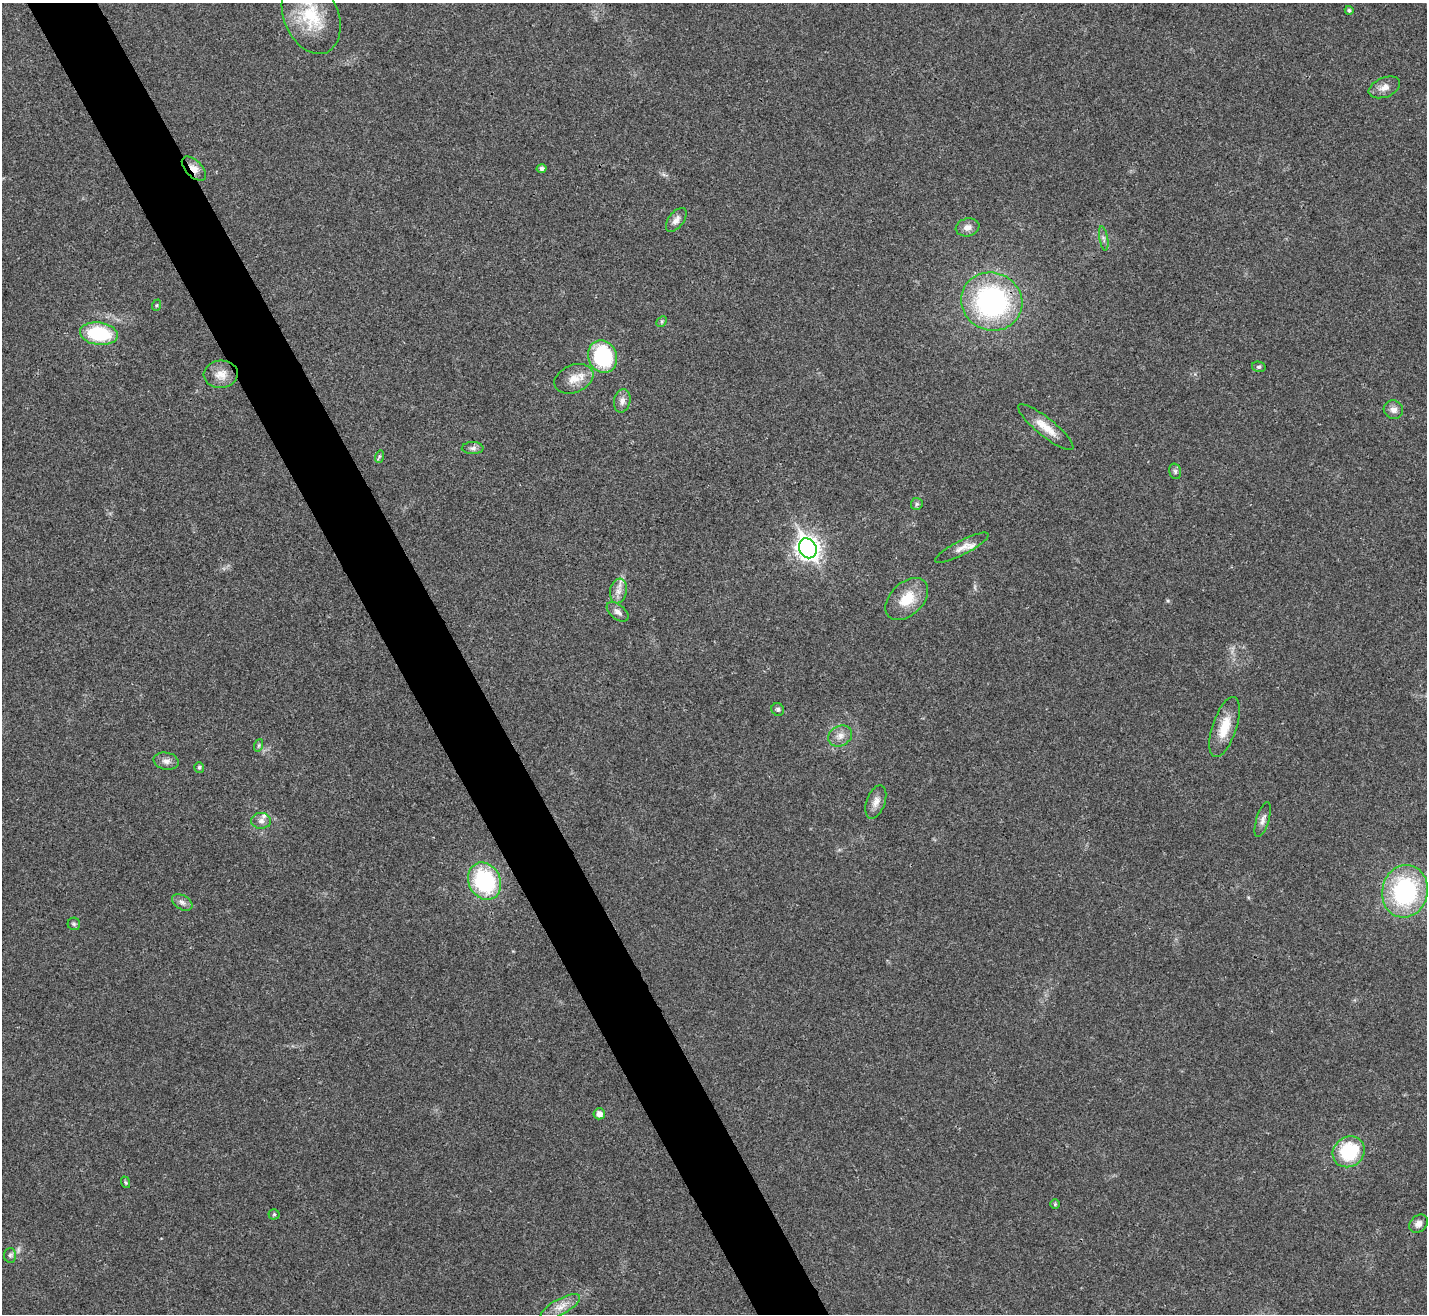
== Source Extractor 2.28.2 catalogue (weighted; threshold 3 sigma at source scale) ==
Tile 11 of 4 x 4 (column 3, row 3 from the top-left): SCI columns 2852-4276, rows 1469-2780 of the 5705 x 5696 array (HDU 1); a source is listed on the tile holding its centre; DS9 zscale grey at full resolution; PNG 1429 x 1316 px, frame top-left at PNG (2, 3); each listed source drawn as its Kron ellipse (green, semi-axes under 4 px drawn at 4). Shown black and unused: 5% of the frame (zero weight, under 3 of 4 exposures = <1% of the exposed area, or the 3 px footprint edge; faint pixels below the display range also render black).
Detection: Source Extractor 2.28.2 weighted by HDU 2 'WHT'; one run over the whole footprint, this tile lists its part. Background 0.0219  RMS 0.0042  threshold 0.0191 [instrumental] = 3 sigma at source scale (4.5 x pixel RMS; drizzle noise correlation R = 1.50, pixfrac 1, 0.05/0.05 arcsec/px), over >= 5 px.
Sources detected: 50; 1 inside a brighter listed object's ellipse — not listed separately; the other 49 listed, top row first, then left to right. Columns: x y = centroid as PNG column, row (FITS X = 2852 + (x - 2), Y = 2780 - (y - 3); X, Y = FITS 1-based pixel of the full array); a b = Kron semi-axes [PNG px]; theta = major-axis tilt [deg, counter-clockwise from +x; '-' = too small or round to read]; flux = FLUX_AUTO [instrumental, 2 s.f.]
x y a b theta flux
1349 10 4 4 - 0.8
311 16 40 27 -66 23
1384 87 16 9 22 3.4
194 169 15 8 -45 3.5
542 169 5 4 - 1.3
676 220 14 7 53 2.5
968 227 12 9 11 2.8
1104 239 12 3 -80 1.2
992 302 31 29 -23 77
157 305 6 4 71 0.51
662 321 6 4 45 0.64
99 334 19 11 -8 25
603 357 16 14 -69 36
1259 367 7 5 -13 0.82
221 374 17 13 4 5.3
574 379 20 14 22 6.2
622 401 12 8 79 2.3
1393 410 10 9 - 2.5
1046 427 35 9 -39 7
473 448 11 6 1 1.4
379 457 6 4 73 0.66
1175 471 8 6 -75 0.97
917 504 6 5 - 0.77
808 548 10 8 -61 280
962 548 30 7 27 4.3
618 591 12 8 80 3
907 599 25 16 44 11
618 612 13 7 -39 2.2
778 709 6 6 - 1
1225 727 31 12 71 9.1
840 736 12 10 29 3.2
259 745 6 4 71 0.7
166 761 12 8 -10 2.4
199 767 5 5 - 0.74
876 802 17 9 70 3.2
1263 820 18 6 73 2.2
261 821 10 8 1 1.8
485 881 19 16 -62 42
1405 891 26 22 77 55
182 902 11 7 -32 1.8
74 924 6 6 - 0.79
599 1114 6 5 - 2.8
1349 1152 17 15 38 24
125 1182 6 4 -71 0.57
1055 1204 5 5 - 0.55
274 1214 5 5 - 0.57
1419 1224 10 8 43 2.1
10 1255 7 6 - 0.98
560 1307 22 8 28 4.5
Overlapping masked pixels (flux is a lower limit): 2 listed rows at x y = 194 169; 992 302
Isophote crosses this tile's border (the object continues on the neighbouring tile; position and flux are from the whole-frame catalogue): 1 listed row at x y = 311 16